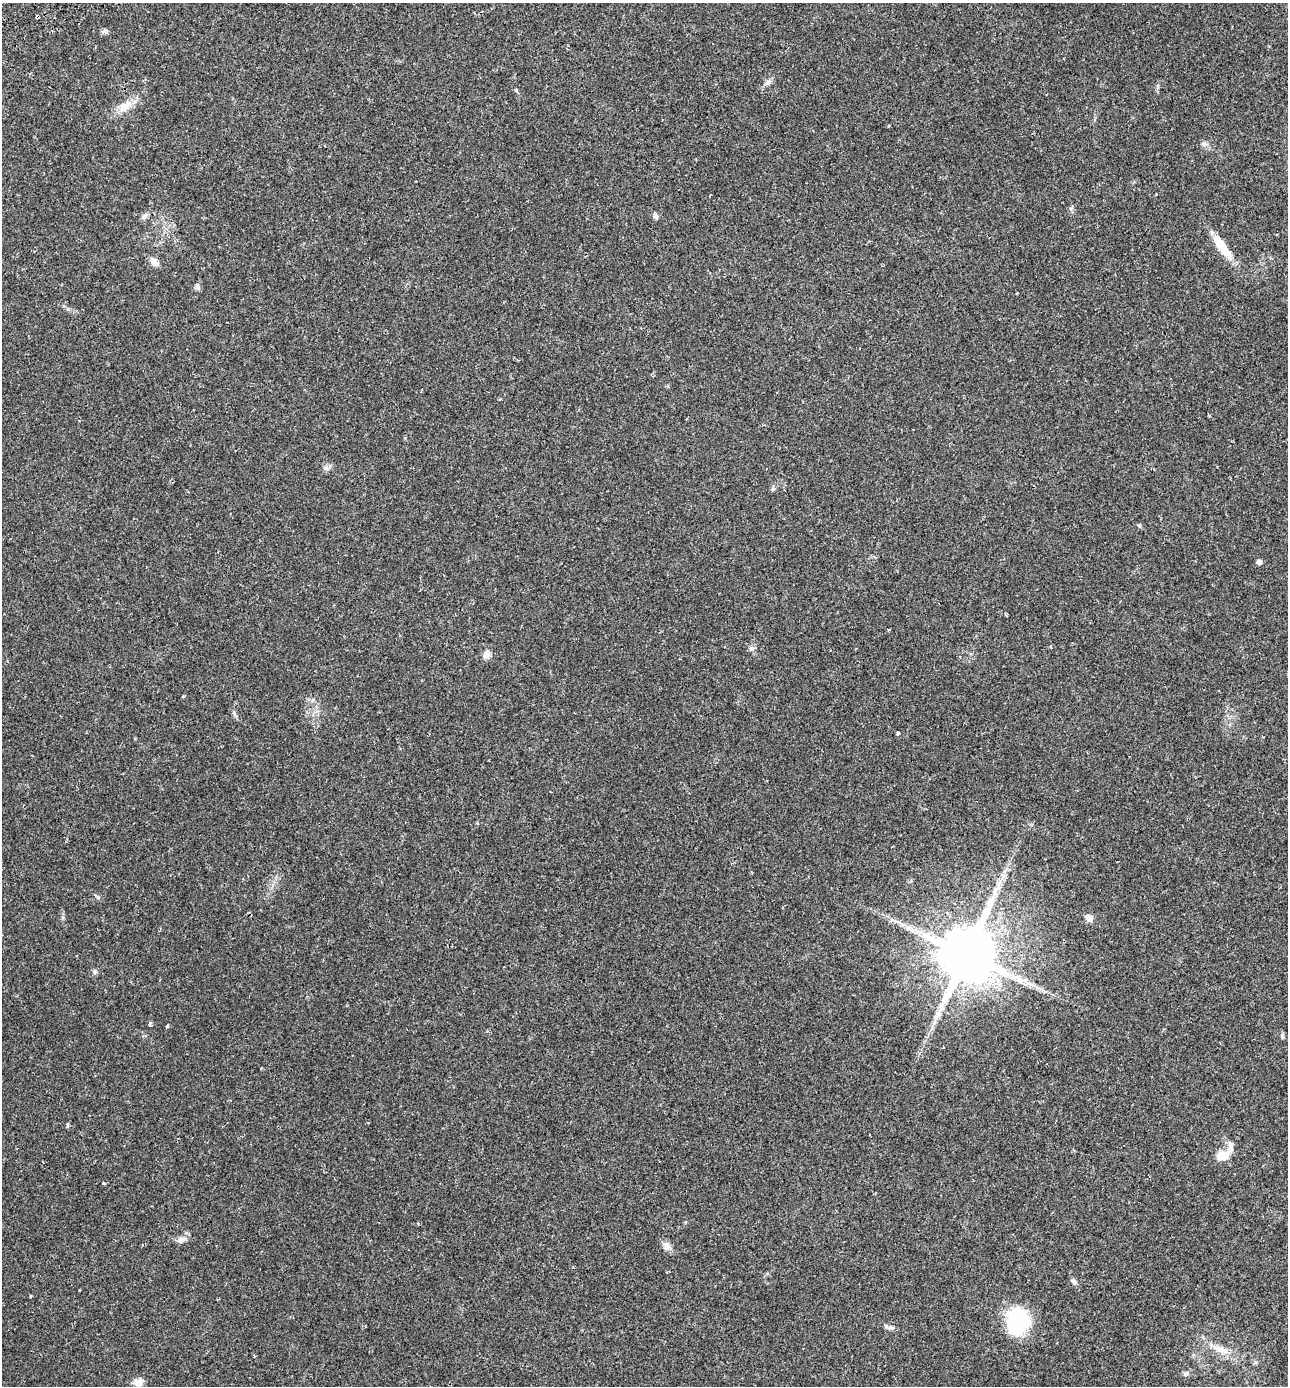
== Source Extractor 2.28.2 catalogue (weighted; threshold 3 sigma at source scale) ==
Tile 11 of 4 x 4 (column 3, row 3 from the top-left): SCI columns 2787-4072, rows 1445-2828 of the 5518 x 5659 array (HDU 1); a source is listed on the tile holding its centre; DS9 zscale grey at full resolution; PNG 1290 x 1388 px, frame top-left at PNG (2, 3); no overlay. Shown black and unused: <1% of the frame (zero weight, under 2 of 3 exposures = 5% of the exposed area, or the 3 px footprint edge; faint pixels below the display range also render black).
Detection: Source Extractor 2.28.2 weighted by HDU 2 'WHT'; one run over the whole footprint, this tile lists its part. Background 0.0301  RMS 0.0029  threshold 0.0129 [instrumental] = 3 sigma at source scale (4.5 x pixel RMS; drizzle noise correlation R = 1.50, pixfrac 1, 0.0396/0.0396 arcsec/px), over >= 5 px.
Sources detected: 42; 1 inside a brighter listed object's ellipse — not listed separately; the other 41 listed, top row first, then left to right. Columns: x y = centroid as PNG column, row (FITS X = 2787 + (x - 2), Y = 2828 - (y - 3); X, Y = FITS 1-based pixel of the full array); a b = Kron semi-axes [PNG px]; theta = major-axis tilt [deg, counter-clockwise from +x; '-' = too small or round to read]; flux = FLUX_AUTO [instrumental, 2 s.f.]
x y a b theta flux
37 17 4 3 - 1.4
105 31 8 6 -1 0.76
768 82 10 6 44 1
125 106 22 11 31 3.8
1204 144 9 6 0 0.88
144 216 9 7 37 0.92
656 216 8 6 -58 0.74
1222 247 34 10 -55 6.3
154 262 13 7 -45 1.8
197 287 8 7 - 0.74
326 467 8 6 -90 0.86
773 488 6 5 - 0.51
1259 562 6 6 - 0.83
889 630 3 3 - 0.76
1051 646 4 3 - 0.29
751 648 7 6 - 0.68
486 654 10 9 - 1.4
183 697 3 3 - 0.42
898 733 4 3 - 0.49
477 823 4 3 - 0.34
1003 876 11 5 67 1.4
98 897 5 5 - 0.4
1089 918 9 7 -37 1.7
909 927 9 6 -17 1.2
966 954 16 15 - 2200
95 971 8 5 85 0.57
934 1022 9 3 58 0.83
150 1024 4 3 - 0.71
167 1026 4 4 - 0.35
67 1126 7 3 -82 0.39
1222 1156 14 10 10 3.9
104 1183 3 3 - 0.48
181 1239 16 6 23 1.4
667 1246 13 9 -44 1.6
1074 1281 9 5 -46 0.72
30 1296 3 3 - 0.3
1018 1321 27 23 70 20
891 1328 10 5 0 0.8
1221 1349 25 8 -23 4
1185 1374 7 6 - 0.72
138 1382 13 9 9 2.2
Overlapping masked pixels (flux is a lower limit): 1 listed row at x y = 37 17